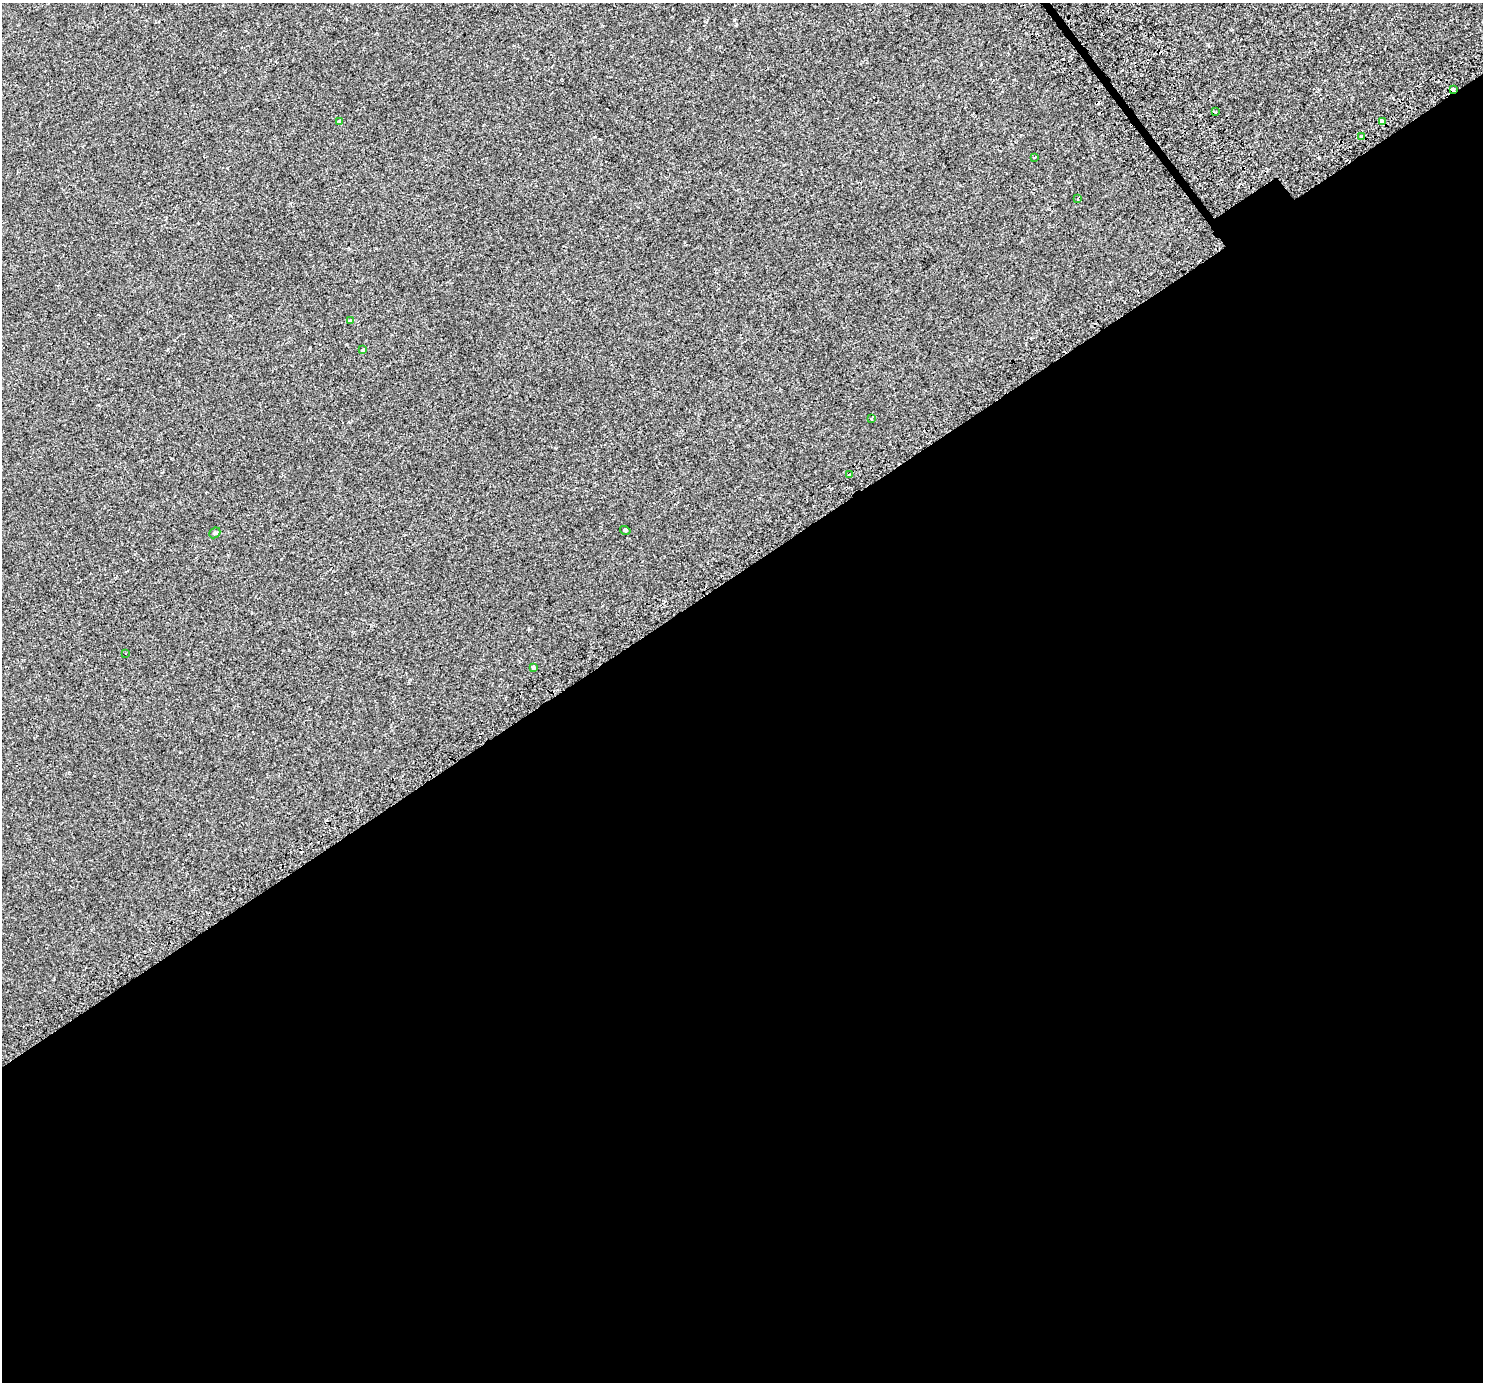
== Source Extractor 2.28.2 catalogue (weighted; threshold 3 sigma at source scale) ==
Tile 15 of 4 x 4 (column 3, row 4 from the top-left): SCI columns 3023-4503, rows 189-1568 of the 6034 x 5956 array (HDU 1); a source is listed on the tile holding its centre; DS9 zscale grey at full resolution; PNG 1485 x 1384 px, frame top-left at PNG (2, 3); each listed source drawn as its Kron ellipse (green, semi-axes under 4 px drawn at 4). Shown black and unused: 59% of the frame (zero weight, under 2 of 3 exposures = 3% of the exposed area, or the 3 px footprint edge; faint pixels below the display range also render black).
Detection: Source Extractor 2.28.2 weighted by HDU 2 'WHT'; one run over the whole footprint, this tile lists its part. Background -2.08e-05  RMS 0.0026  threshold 0.0119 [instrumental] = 3 sigma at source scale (4.5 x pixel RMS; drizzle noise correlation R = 1.50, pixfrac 1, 0.0396/0.0396 arcsec/px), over >= 5 px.
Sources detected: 16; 1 cosmic-ray / hot-pixel residue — neither listed nor drawn; the other 15 listed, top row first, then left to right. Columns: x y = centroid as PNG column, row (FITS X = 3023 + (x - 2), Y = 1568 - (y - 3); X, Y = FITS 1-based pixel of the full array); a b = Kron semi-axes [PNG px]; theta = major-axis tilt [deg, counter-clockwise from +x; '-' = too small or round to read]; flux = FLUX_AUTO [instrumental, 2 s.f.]
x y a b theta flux
1453 89 3 3 - 1.4
1215 112 3 2 - 0.42
339 121 3 3 - 0.26
1382 122 4 3 - 9.6
1362 136 3 3 - 2
1034 157 3 2 - 0.25
1078 199 3 2 - 0.17
350 321 4 3 - 0.38
363 350 4 3 - 0.48
871 419 3 3 - 0.23
850 474 3 3 - 1.4
625 530 5 3 - 0.26
215 533 6 5 - 0.36
126 654 3 2 - 0.25
533 668 3 3 - 0.6
Overlapping masked pixels (flux is a lower limit): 2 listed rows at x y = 1453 89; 1382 122